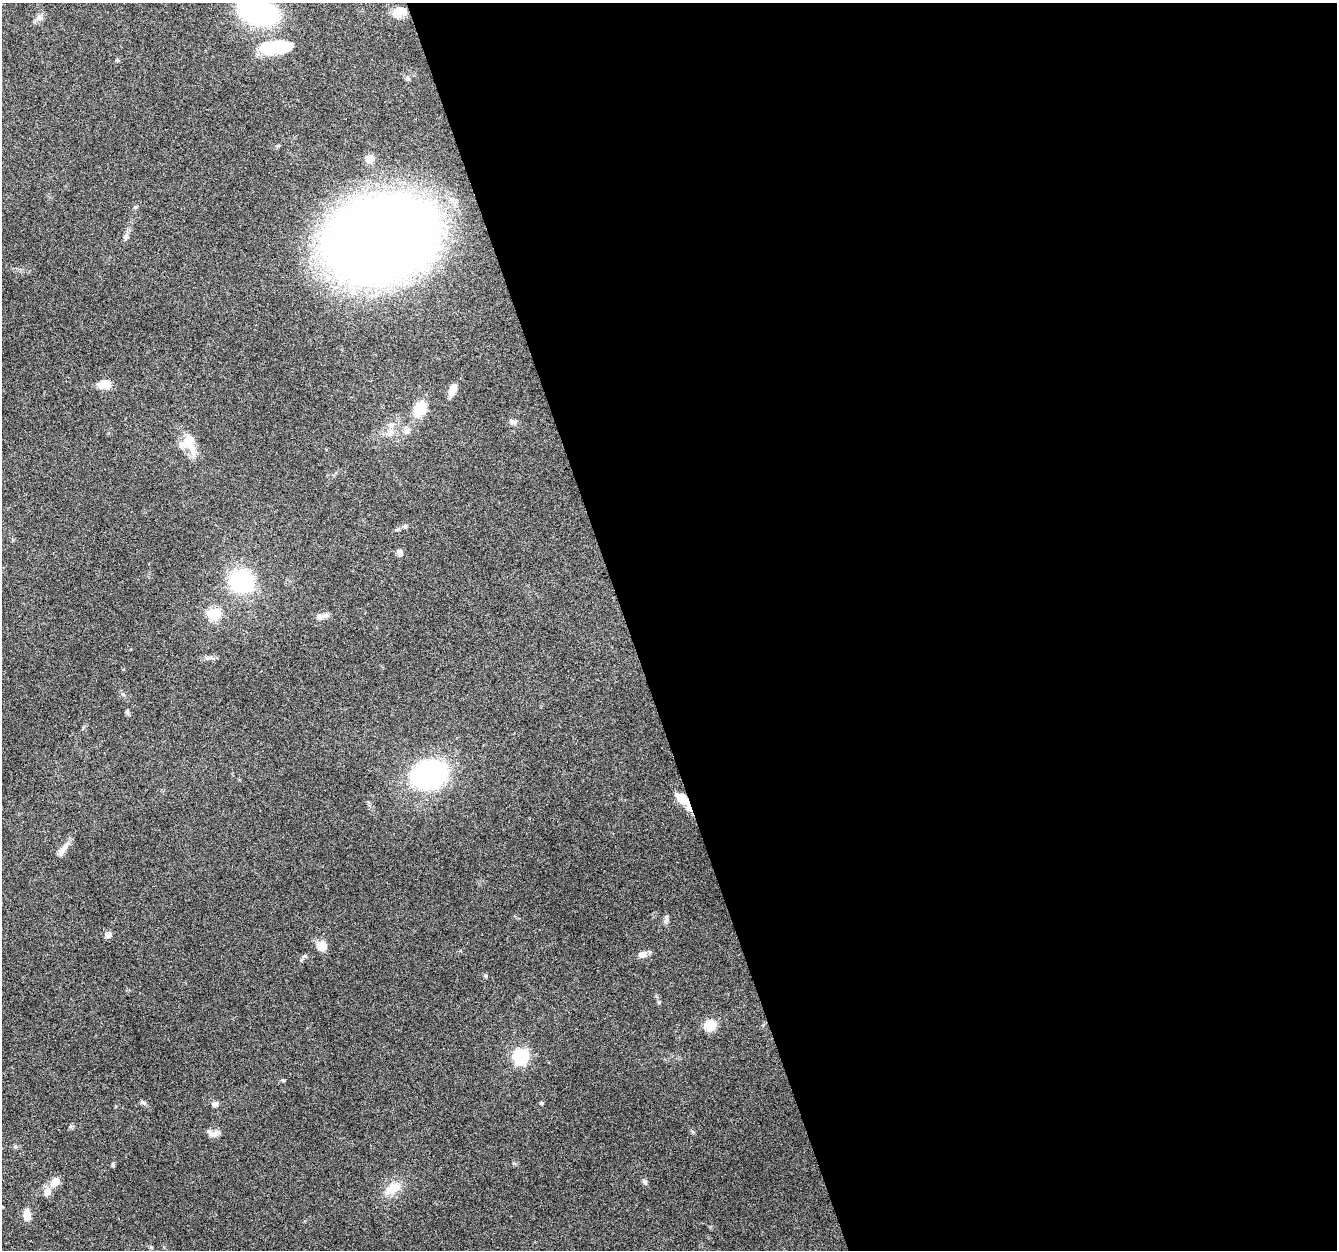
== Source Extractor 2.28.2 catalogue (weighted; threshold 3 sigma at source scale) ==
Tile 8 of 4 x 4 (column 4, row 2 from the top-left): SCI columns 4006-5340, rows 2553-3800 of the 5340 x 5160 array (HDU 1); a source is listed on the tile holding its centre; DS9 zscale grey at full resolution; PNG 1339 x 1252 px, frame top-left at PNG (2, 3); no overlay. Shown black and unused: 53% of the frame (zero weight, under 4 of 8 exposures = <1% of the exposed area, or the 3 px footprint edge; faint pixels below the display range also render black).
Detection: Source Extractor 2.28.2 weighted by HDU 2 'WHT'; one run over the whole footprint, this tile lists its part. Background 0.0853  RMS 0.0039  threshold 0.0161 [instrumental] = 3 sigma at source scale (4.09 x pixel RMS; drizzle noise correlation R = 1.36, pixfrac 0.8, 0.0396/0.0396 arcsec/px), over >= 5 px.
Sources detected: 45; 1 inside a brighter object's white glare — not listed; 2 inside a brighter listed object's ellipse — not listed separately; the other 42 listed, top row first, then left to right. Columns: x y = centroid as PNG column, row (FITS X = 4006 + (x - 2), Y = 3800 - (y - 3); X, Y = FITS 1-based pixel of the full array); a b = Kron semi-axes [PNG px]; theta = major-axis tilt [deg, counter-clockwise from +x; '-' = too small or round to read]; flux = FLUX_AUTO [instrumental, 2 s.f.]
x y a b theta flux
403 11 18 13 29 5.3
259 12 43 28 -12 52
39 17 10 8 -14 1.6
270 48 25 17 19 14
117 60 6 3 -18 0.41
407 78 6 5 - 0.67
370 158 10 9 - 2.5
126 237 11 6 73 1.3
381 239 72 52 20 670
105 384 12 8 1 5.9
453 389 12 7 67 3.8
420 409 15 11 64 11
513 422 11 7 -11 1.2
407 431 9 7 62 1.6
389 432 11 9 40 2.6
191 447 31 13 -78 6.7
399 553 7 6 - 1.8
241 581 27 24 -35 30
213 614 7 7 - 22
321 616 17 7 14 2.1
208 658 13 6 5 1.4
127 712 8 5 -72 0.67
429 774 34 26 21 75
683 800 24 10 -48 6.4
63 849 24 6 56 2.8
665 921 8 6 43 1.1
108 935 9 8 - 1.3
322 945 10 8 -43 5.7
642 954 10 8 3 2.4
659 1002 5 5 - 0.54
710 1025 11 10 - 7.4
521 1056 8 8 - 49
283 1080 5 4 - 0.43
143 1102 10 5 -32 0.83
541 1103 5 4 - 0.42
215 1104 9 7 18 1.2
213 1134 16 8 19 2
113 1164 8 4 -82 0.52
55 1182 13 9 52 3.8
645 1182 6 5 - 0.69
393 1188 20 14 35 6.8
27 1215 11 7 -85 4.2
Overlapping masked pixels (flux is a lower limit): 1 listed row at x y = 683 800
Isophote crosses this tile's border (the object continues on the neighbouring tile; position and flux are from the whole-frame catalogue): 1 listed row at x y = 259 12
Unlisted compact peaks at least as high as the median listed source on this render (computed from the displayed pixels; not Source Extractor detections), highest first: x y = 123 694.